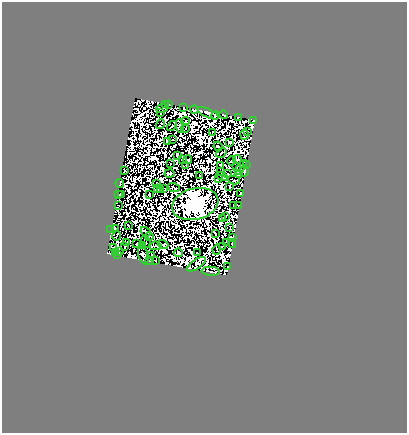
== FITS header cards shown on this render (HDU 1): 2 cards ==
NAXIS1  =                  405
NAXIS2  =                  431

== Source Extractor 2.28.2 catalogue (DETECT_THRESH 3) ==
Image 405 x 431 px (HDU 1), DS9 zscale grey, 1 PNG px = 1 image px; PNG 409 x 435 px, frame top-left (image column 1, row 431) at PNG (2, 2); each listed source drawn as its Kron ellipse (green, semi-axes under 4 px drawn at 4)
Background 0.975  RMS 5.8e-04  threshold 0.00175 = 3 sigma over >= 5 px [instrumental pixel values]
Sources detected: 240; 145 with non-positive FLUX_AUTO (blend fragments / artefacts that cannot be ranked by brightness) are neither listed nor drawn; the other 95 listed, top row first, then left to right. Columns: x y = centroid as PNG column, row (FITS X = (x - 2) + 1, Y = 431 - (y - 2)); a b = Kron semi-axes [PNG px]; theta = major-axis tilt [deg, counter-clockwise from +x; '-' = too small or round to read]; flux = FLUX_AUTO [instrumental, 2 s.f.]
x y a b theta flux
165 104 2 2 - 7.4
169 104 2 2 - 4.5
162 108 6 3 19 33
184 108 3 2 - 71
194 110 4 3 - 92
160 112 3 2 - 46
208 113 11 4 -24 350
215 115 4 3 - 88
224 115 4 2 - 150
238 118 4 3 - 51
254 120 3 3 - 85
185 121 5 3 - 29
161 124 5 2 - 58
172 126 6 3 43 12
180 126 7 3 -83 490
185 128 4 2 - 55
213 132 3 2 - 42
247 132 3 2 - 48
244 135 5 3 - 44
173 140 4 2 - 36
167 142 4 2 - 42
230 142 3 2 - 90
218 146 5 2 - 57
221 153 5 2 - 61
177 156 4 3 - 17
182 159 3 2 - 35
237 159 4 3 - 43
188 160 4 2 - 130
232 161 4 3 - 140
170 164 3 2 - 48
246 164 3 2 - 21
220 165 4 2 - 81
186 166 3 2 - 64
237 166 4 3 - 61
241 168 8 3 57 150
125 171 3 2 - 73
220 171 3 2 - 45
244 171 5 3 - 110
170 173 5 2 - 74
227 174 2 2 - 82
240 174 3 2 - 43
199 176 2 2 - 65
222 176 6 2 -30 54
218 179 3 2 - 71
234 180 6 2 -12 10
120 183 4 2 - 48
156 183 2 2 - 51
230 186 4 3 - 150
174 187 6 2 -19 28
164 188 2 2 - 5.4
158 189 2 2 - 24
161 189 3 3 - 5.7
118 194 4 2 - 89
149 194 3 2 - 36
240 194 2 2 - 25
122 195 2 2 - 93
195 204 23 15 14 250000
233 205 2 2 - 62
238 205 3 2 - 3.2
118 206 2 2 - 46
225 217 3 2 - 130
223 219 3 2 - 120
128 226 3 2 - 93
230 228 3 2 - 13
111 229 3 2 - 50
115 229 4 2 - 57
146 232 5 2 - 6.3
215 234 2 2 - 74
116 236 5 2 - 56
149 236 4 2 - 16
233 237 3 2 - 20
127 242 4 2 - 20
146 242 7 2 -64 53
227 242 3 2 - 64
232 243 4 2 - 30
137 244 4 3 - 64
142 245 4 2 - 97
163 245 5 2 - 83
155 246 6 3 5 59
222 246 3 2 - 13
125 247 3 2 - 62
114 248 3 2 - 33
217 250 5 2 - 1.5
119 252 2 2 - 74
116 253 3 2 - 23
179 253 4 4 - 1.3
198 253 2 2 - 34
118 255 3 2 - 70
143 255 9 5 -74 9.5
151 255 3 3 - 32
155 260 3 2 - 78
150 261 3 2 - 46
197 264 11 4 35 69
228 267 3 2 - 78
211 271 9 4 -5 540
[145 non-positive-flux detections neither listed nor drawn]